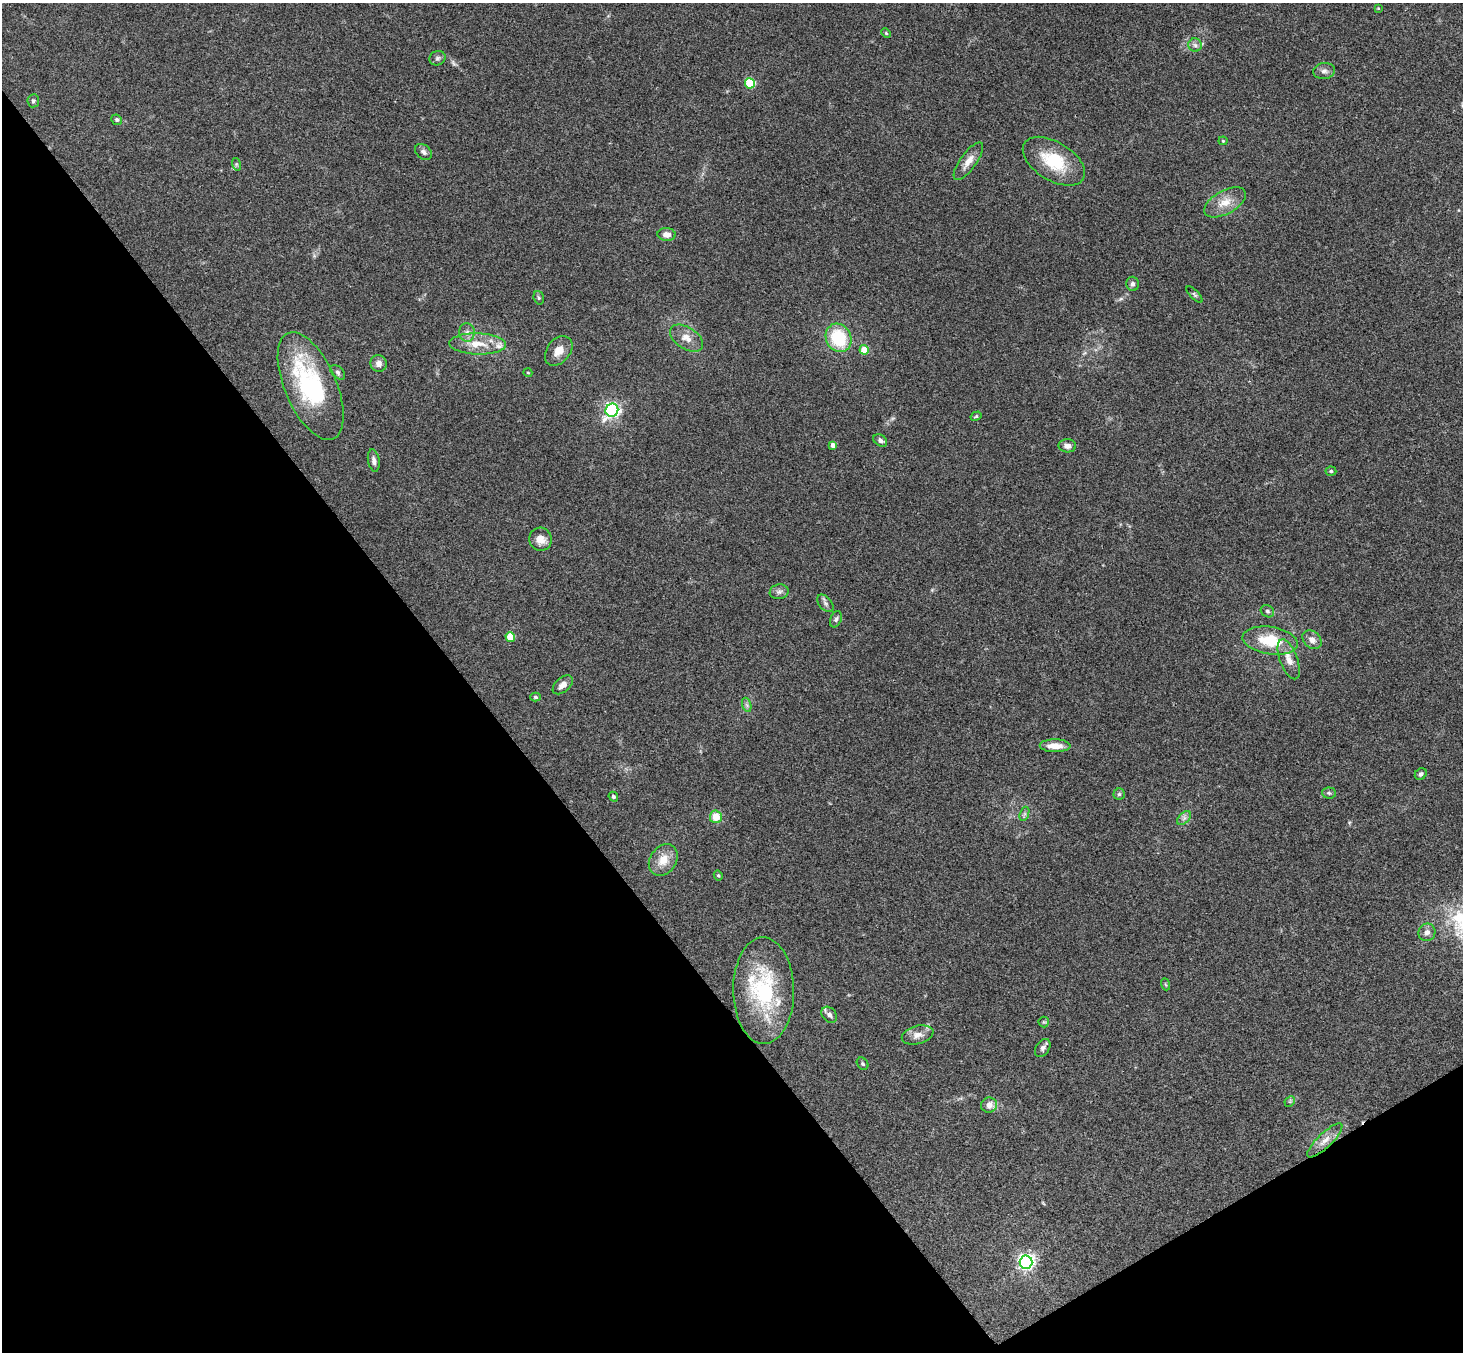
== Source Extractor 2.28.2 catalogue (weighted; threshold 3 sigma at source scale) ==
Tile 14 of 4 x 4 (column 2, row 4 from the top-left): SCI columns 1514-2974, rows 331-1680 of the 5945 x 5926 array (HDU 1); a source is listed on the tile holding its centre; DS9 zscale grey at full resolution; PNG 1465 x 1354 px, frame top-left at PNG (2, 3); each listed source drawn as its Kron ellipse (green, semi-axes under 4 px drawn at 4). Shown black and unused: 35% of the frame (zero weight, under 3 of 4 exposures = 6% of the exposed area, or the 3 px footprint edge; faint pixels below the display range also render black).
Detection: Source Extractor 2.28.2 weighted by HDU 2 'WHT'; one run over the whole footprint, this tile lists its part. Background 0.188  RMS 0.008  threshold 0.0361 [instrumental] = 3 sigma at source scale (4.5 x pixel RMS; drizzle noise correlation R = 1.50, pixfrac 1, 0.05/0.05 arcsec/px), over >= 5 px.
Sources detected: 72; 3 inside a brighter listed object's ellipse — not listed separately; the other 69 listed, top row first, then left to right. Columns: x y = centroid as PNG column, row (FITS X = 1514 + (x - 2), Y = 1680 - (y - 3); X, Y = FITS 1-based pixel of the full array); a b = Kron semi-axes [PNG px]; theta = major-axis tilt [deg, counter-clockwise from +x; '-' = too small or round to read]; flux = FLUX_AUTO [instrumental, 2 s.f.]
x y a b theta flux
1378 8 3 3 - 0.62
886 33 5 4 - 0.99
1195 45 7 6 - 2.4
437 58 8 7 - 2.1
1324 71 11 8 4 3.7
750 83 5 5 - 50
33 101 6 6 - 1.8
117 120 5 5 - 1.6
1223 141 4 4 - 0.85
423 152 9 7 -40 2.9
968 161 22 8 54 8
1054 161 34 19 -32 36
236 164 6 4 -72 1
1225 202 23 11 29 12
667 235 9 6 -3 5.3
1132 284 7 6 - 2.2
1194 295 10 4 -45 1.4
539 298 7 5 -73 1.2
467 332 9 8 - 3.5
687 338 18 11 -33 8.7
839 338 15 12 -63 39
478 344 28 10 -2 16
864 350 4 4 - 18
559 351 16 11 50 9.1
379 363 8 8 - 3.9
338 372 9 5 -45 1.9
528 373 4 3 - 0.59
311 386 58 26 -67 96
612 410 6 6 - 220
976 416 6 4 30 0.98
880 440 7 5 -35 2.5
833 445 4 4 - 4.6
1067 446 9 6 -2 4.5
374 460 11 5 -80 3.3
1331 471 5 4 - 1.2
541 539 12 11 - 8.1
779 592 9 7 10 3
825 603 10 6 -50 2.5
1267 611 7 5 -33 1.8
836 619 8 5 67 1.9
510 637 5 4 - 20
1312 640 11 8 -42 4.7
1270 641 28 13 -9 28
1289 659 21 9 -70 8.8
563 685 12 7 41 5.4
536 697 5 4 - 1.3
747 705 7 4 -71 1.6
1055 746 15 6 -1 10
1421 774 6 5 - 2.2
1329 793 7 5 -4 1.7
1119 794 5 5 - 1.5
613 797 5 4 - 1.6
1024 814 7 4 71 1.7
716 817 6 6 - 13
1184 818 8 5 45 2.4
663 860 17 13 55 12
718 875 5 4 - 1.3
1427 932 9 8 - 4.1
1165 984 6 4 -71 0.91
764 991 53 30 -89 74
829 1015 9 6 -50 3.3
1044 1022 5 5 - 1
918 1035 16 9 14 6.9
1043 1048 10 6 57 2.9
863 1064 7 5 -52 1.3
1290 1101 6 4 46 1.2
989 1105 8 7 - 6.2
1325 1140 23 7 44 8.1
1026 1262 6 6 - 270